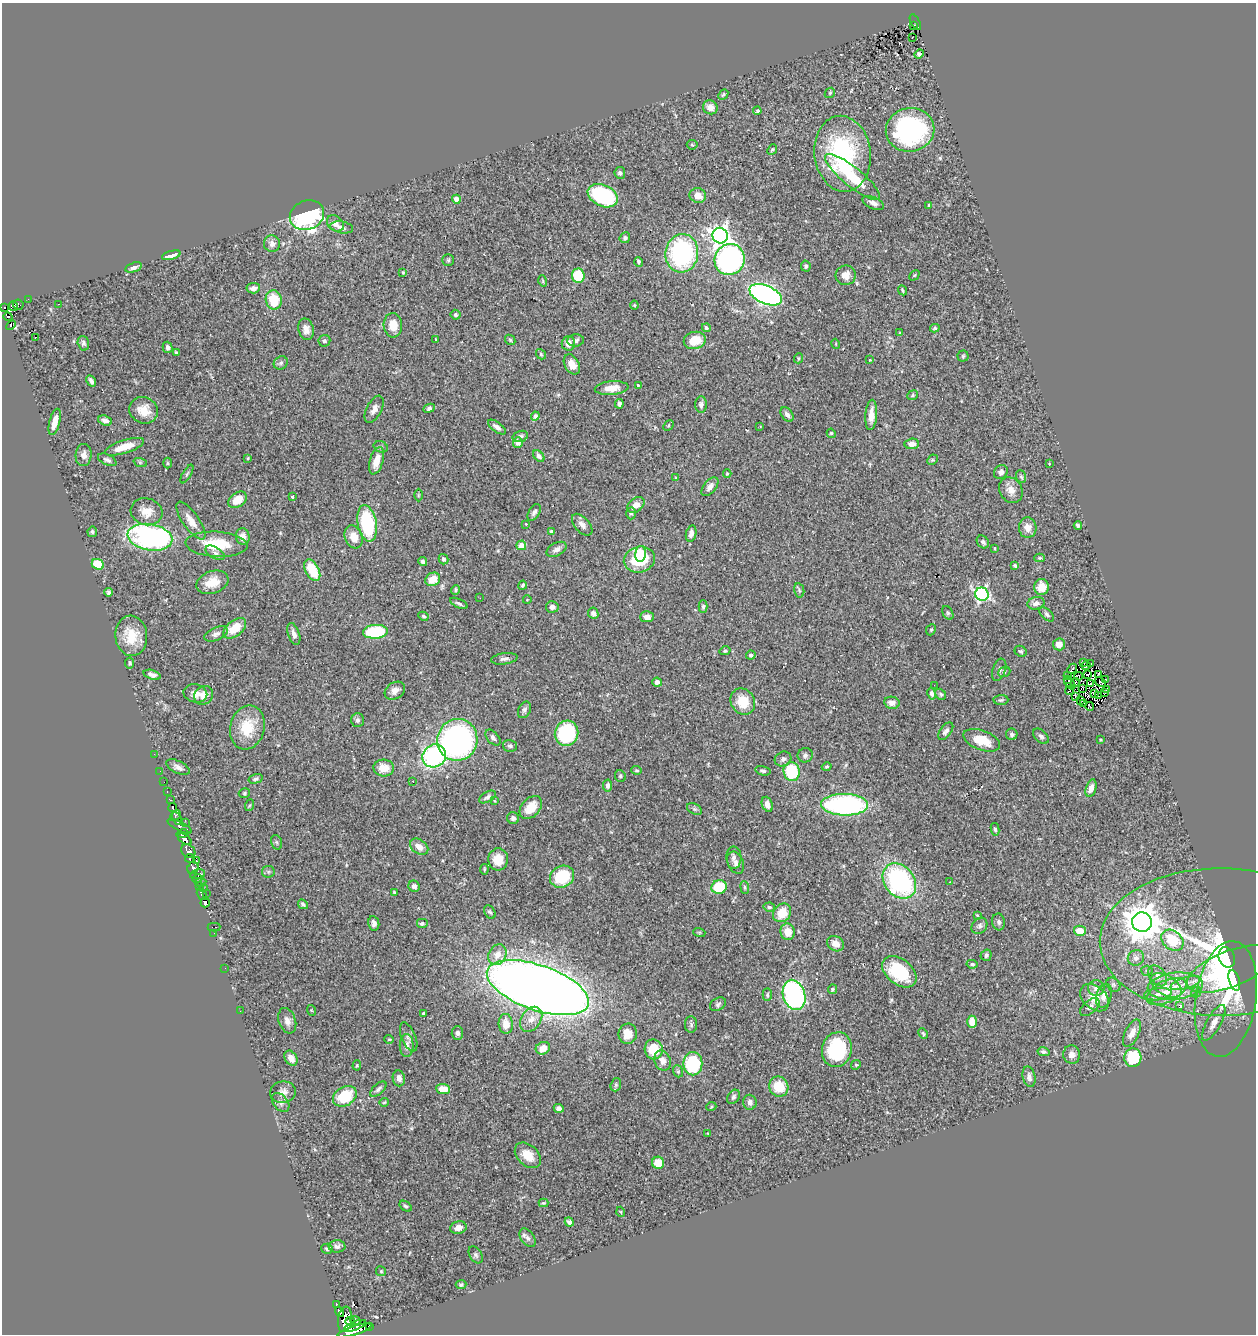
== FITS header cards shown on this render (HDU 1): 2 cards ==
NAXIS1  =                 1254
NAXIS2  =                 1332

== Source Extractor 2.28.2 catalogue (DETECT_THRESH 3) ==
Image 1254 x 1332 px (HDU 1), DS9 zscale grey, 1 PNG px = 1 image px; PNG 1258 x 1336 px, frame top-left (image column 1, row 1332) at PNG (2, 3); each listed source drawn as its Kron ellipse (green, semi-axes under 4 px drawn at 4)
Background 0.575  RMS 0.029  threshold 0.0884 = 3 sigma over >= 5 px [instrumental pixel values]
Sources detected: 401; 4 with non-positive FLUX_AUTO (blend fragments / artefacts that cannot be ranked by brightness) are neither listed nor drawn; the other 397 listed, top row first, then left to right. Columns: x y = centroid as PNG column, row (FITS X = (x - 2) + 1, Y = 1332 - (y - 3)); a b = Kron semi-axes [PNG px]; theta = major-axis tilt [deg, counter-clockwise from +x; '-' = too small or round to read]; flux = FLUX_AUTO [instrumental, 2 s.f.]
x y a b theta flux
915 22 9 3 -61 49
914 26 4 3 - 6.7
912 38 2 2 - 1.7
919 54 5 4 - 4.6
830 93 5 4 - 2.5
723 94 6 4 48 2.9
710 107 7 7 - 12
757 111 4 3 - 4.3
910 130 24 22 9 330
692 145 5 5 - 2.2
772 149 6 4 50 3
843 154 38 28 -83 240
620 173 6 5 - 5.1
853 177 34 9 -39 82
698 195 8 7 - 20
603 196 16 10 -25 190
456 199 4 4 - 27
873 203 11 5 -22 9.7
929 205 3 3 - 2.9
307 215 17 14 22 370
335 223 9 7 -39 13
342 227 11 5 -10 7.9
720 236 8 7 - 1000
625 238 5 5 - 4.8
272 244 8 8 - 10
682 253 19 16 83 330
171 255 10 3 15 9.8
448 260 5 5 - 3
730 260 16 14 55 500
639 262 5 3 - 4.3
806 266 5 4 - 4.1
134 267 8 4 18 7.3
403 272 4 3 - 1.8
846 275 10 10 - 16
914 275 6 3 45 2
578 276 7 6 - 76
543 281 5 3 - 1.9
253 288 7 5 5 8.1
902 290 5 3 - 2.9
766 295 17 9 -23 640
28 299 3 2 - 3.2
274 300 9 8 - 52
59 304 2 2 - 1.1
18 305 5 5 - 29
634 305 4 4 - 2.1
13 306 5 3 - 6.4
4 307 3 2 - 56
455 315 5 5 - 4.1
8 316 5 3 - 42
11 325 6 3 45 18
393 325 12 9 -86 27
706 328 4 4 - 4.4
935 328 5 4 - 2.8
306 329 11 7 -77 14
900 333 4 3 - 1.9
36 337 3 2 - 2.4
436 339 4 3 - 2.2
510 340 6 4 -46 2.7
576 340 8 6 6 5.4
695 340 11 8 15 44
324 341 6 5 - 4.3
83 343 7 5 -76 4.2
568 343 7 6 - 13
836 344 5 3 - 1.5
168 347 6 5 - 6.5
176 352 3 3 - 3.2
541 354 5 4 - 2.9
963 356 5 5 - 2.7
798 358 5 4 - 2.5
870 360 2 2 - 1.3
281 363 7 6 - 4.7
572 364 11 7 -61 17
91 381 6 3 -59 5.6
638 385 3 3 - 2.8
612 388 17 7 4 22
913 395 5 4 - 2.6
619 404 5 4 - 5.5
701 405 8 6 87 7
429 408 6 4 26 4.3
374 409 15 7 62 11
144 410 14 13 - 28
787 415 8 5 -52 7.7
871 415 15 6 86 20
535 416 4 4 - 7.1
105 420 7 5 -17 8.7
55 422 13 5 76 23
668 425 6 4 46 2.3
760 426 3 2 - 2.9
497 427 10 4 -36 7.7
831 433 5 4 - 3.6
520 436 8 5 17 5.2
518 442 5 5 - 11
912 444 7 5 4 14
124 447 20 6 18 35
381 447 7 5 -18 4.3
84 455 11 8 86 14
539 456 7 4 -48 7.2
248 458 4 3 - 1.7
107 460 10 5 -25 5.3
932 460 6 4 44 2.4
377 461 14 6 73 27
140 462 7 4 -19 2.8
167 463 5 3 - 2.1
1049 464 2 2 - 1.3
1001 472 7 6 - 8.5
187 474 10 3 60 3.5
727 474 4 4 - 1.9
1021 477 6 5 - 3.2
676 478 4 3 - 2.2
710 487 11 6 51 10
1011 490 13 11 -59 16
418 495 6 4 89 1.5
292 497 4 3 - 1.9
238 500 10 7 34 31
636 505 10 6 39 16
146 512 16 13 -16 28
534 512 9 5 59 6.1
631 513 6 5 - 3
191 521 22 8 -55 22
367 523 18 9 -79 160
526 524 4 4 - 1.6
582 525 13 7 -49 11
1078 525 4 3 - 4.1
1028 528 10 9 - 17
92 532 5 5 - 3.7
551 532 4 3 - 5.4
691 533 8 5 79 8.5
150 537 22 13 -10 430
243 537 8 7 - 12
354 537 12 9 -70 25
983 542 7 5 -49 6.4
216 544 31 12 -3 74
521 545 5 5 - 21
995 548 4 2 - 1.5
556 549 11 6 28 9
215 553 11 5 -31 7.2
641 554 8 5 87 22
1039 558 5 4 - 2.2
443 559 5 4 - 4.9
639 559 16 13 15 97
423 561 4 4 - 6.1
98 564 6 5 - 65
1015 566 4 3 - 3.2
312 570 11 6 -62 60
433 579 7 6 - 27
212 582 16 11 19 30
523 585 4 3 - 3.4
1041 587 8 7 - 25
455 590 5 4 - 3.1
799 590 7 5 -77 3.7
109 592 4 3 - 4
982 594 7 6 - 390
480 598 3 2 - 2.9
527 600 4 3 - 1.2
459 603 9 4 -26 5.1
1036 603 8 6 14 7.9
552 607 6 5 - 9.8
703 607 6 4 89 4
593 613 6 5 - 6.9
948 613 7 5 -61 3.2
1047 614 9 5 -44 4.3
423 616 5 4 - 3.2
647 617 7 5 3 9.2
235 628 13 8 38 39
931 630 6 4 67 2.8
375 632 12 7 4 120
216 634 12 6 24 8.1
294 634 11 5 -72 10
131 636 20 16 -84 49
1059 644 6 6 - 17
725 651 5 4 - 3.2
1021 651 6 5 - 3.8
751 655 4 4 - 5
504 659 13 5 8 7.6
1084 662 3 2 - 1.9
130 663 5 4 - 3.2
1091 664 3 2 - 3
1086 666 4 2 - 3.7
1072 669 5 2 - 1.2
999 670 11 6 71 6.8
1004 672 6 5 - 3.3
1088 674 3 2 - 2.1
1098 674 3 2 - 2.4
152 675 9 4 -16 6.5
1068 675 2 2 - 1.6
1078 676 4 3 - 2.4
1068 679 3 2 - 1.4
1105 679 2 2 - 280
657 682 5 4 - 7.5
1075 682 4 2 - 1.3
1100 682 6 3 -29 2
1070 683 7 2 -47 1.3
1091 684 3 2 - 0.29
934 685 2 2 - 2
1083 688 2 2 - 1.5
1107 689 4 2 - 0.61
395 691 11 8 31 13
1069 691 4 2 - 0.43
195 693 12 9 -13 16
1105 693 3 2 - 4
932 694 6 4 -79 5.4
941 694 6 5 - 3.4
1095 694 3 2 - 1.7
204 695 10 9 - 17
1075 696 3 2 - 1.4
1098 696 4 2 - 2.5
1001 700 7 5 1 3.6
1080 701 3 2 - 1.6
743 702 14 11 -58 42
892 703 8 6 -11 13
1084 703 3 2 - 1.4
1090 707 4 2 - 2.3
524 710 9 6 65 5.3
357 720 7 6 - 5.5
247 727 22 17 75 66
946 731 10 5 53 6.8
566 733 13 11 74 190
1012 734 6 5 - 4.9
1041 736 9 6 -42 5.5
493 738 9 5 -49 7.3
457 740 21 20 - 590
982 740 19 9 -20 43
1101 740 2 2 - 1.6
510 746 7 6 - 4.9
154 754 2 2 - 6.2
805 755 7 7 - 5.8
434 756 12 11 - 290
783 759 8 7 - 7.7
178 767 13 6 -26 9.5
827 767 5 4 - 2.6
384 768 10 8 -4 29
637 770 5 4 - 2.5
160 771 2 2 - 5.1
763 771 8 4 -14 4.6
792 772 9 8 - 130
620 776 6 5 - 3.6
256 779 7 4 15 3.7
413 781 3 2 - 1.7
164 782 2 2 - 3.2
607 785 6 4 80 6
1091 788 9 5 74 14
167 792 3 2 - 21
244 793 6 4 17 2.8
487 797 9 5 30 6.4
170 800 3 3 - 66
495 801 4 2 - 1.6
767 804 8 5 -69 12
250 805 6 4 70 2.6
845 805 23 11 -1 340
173 808 4 3 - 110
531 808 13 9 49 35
694 809 8 5 -26 3.8
175 815 6 3 42 190
513 818 6 6 - 7.1
177 819 7 4 -66 340
186 823 3 2 - 6.2
179 826 13 4 -27 53
995 829 6 4 -79 3.4
182 834 6 3 14 97
185 839 8 4 -36 180
276 842 7 5 -72 3.9
419 847 10 7 -35 17
188 851 8 6 -45 500
190 858 4 4 - 31
734 858 11 7 -88 8.6
498 859 11 10 - 35
197 861 3 3 - 71
736 863 11 8 -67 9.9
193 868 6 5 - 280
484 869 5 3 - 2.4
268 872 6 6 - 4
198 874 8 4 13 300
562 877 12 10 27 90
197 879 5 3 - 92
899 881 19 15 -51 320
201 882 5 2 - 13
950 882 3 3 - 1.4
414 886 6 5 - 7.6
200 887 4 3 - 140
719 887 7 6 - 73
745 887 6 4 -84 3.4
203 888 3 2 - 15
394 892 3 3 - 2.1
206 893 2 2 - 17
202 894 6 3 -55 210
205 903 5 4 - 460
303 904 5 3 - 4.3
769 907 5 4 - 3.7
490 912 7 5 -56 4.3
782 913 10 8 48 34
977 915 4 3 - 1.6
999 922 8 6 -81 5.2
1142 922 10 9 - 4600
374 923 7 5 -79 7.1
422 923 6 5 - 3.9
979 926 9 7 48 6.6
214 927 6 2 0 22
1080 931 6 5 - 31
699 932 6 4 -18 2.4
788 932 8 7 - 22
214 933 2 2 - 2.5
1172 940 12 9 -41 67
1221 942 121 74 0 460
835 944 9 7 -35 17
497 955 11 8 61 20
986 955 6 5 - 5.2
1227 957 10 8 -67 80
1136 958 8 7 - 9
972 964 5 4 - 2.9
225 968 2 2 - 5.5
1230 969 45 18 21 260
1147 971 5 5 - 3.3
899 972 19 12 -39 110
1158 976 12 7 -52 14
1234 980 11 5 -74 67
1186 983 16 5 17 12
1113 985 8 6 -45 5
1166 985 17 10 -32 28
1175 986 28 13 6 57
538 988 53 22 -19 3800
1096 988 8 8 - 9.2
832 989 5 4 - 4.5
1166 992 21 11 26 34
1196 992 6 4 41 4.1
1158 994 13 6 6 12
767 995 6 4 89 3.3
794 995 15 11 -72 440
1104 996 12 7 72 14
1094 998 16 11 -41 30
1226 999 58 30 81 160
718 1004 8 6 31 4.8
1179 1005 3 3 - 21
1090 1007 11 6 41 8.9
311 1010 5 3 - 1.4
240 1011 2 2 - 9.8
423 1013 3 3 - 2.4
531 1019 13 10 55 19
287 1021 13 8 -72 12
972 1022 6 5 - 26
1214 1023 20 7 61 15
506 1024 10 7 -85 25
691 1024 8 6 89 5.3
457 1033 7 6 - 6.7
923 1033 6 3 -63 2.4
1132 1033 14 7 64 17
628 1034 10 9 - 21
409 1037 15 7 -68 9.2
389 1039 5 4 - 2.4
407 1046 11 7 89 13
543 1048 7 6 - 15
654 1049 10 9 - 54
837 1050 17 15 75 140
1043 1052 6 4 -12 4.2
1072 1055 9 8 - 11
291 1058 8 6 -56 14
1133 1058 9 8 - 86
662 1061 10 8 -67 15
693 1064 11 9 -90 150
357 1065 5 4 - 2.6
856 1065 5 4 - 2.5
678 1071 6 5 - 3.2
1029 1077 10 6 -77 8.2
399 1078 8 6 -82 9.9
616 1085 7 5 71 3.3
779 1087 10 9 - 50
378 1089 10 5 43 5.8
443 1089 7 5 -4 29
283 1092 13 11 7 13
345 1096 13 9 29 69
733 1097 8 5 59 4.5
384 1102 4 3 - 1.8
750 1102 7 7 - 7.9
281 1103 11 7 -50 8.2
711 1107 5 3 - 1.9
559 1108 5 4 - 9
708 1133 3 3 - 2
528 1155 15 10 -44 30
658 1163 6 6 - 41
543 1203 5 4 - 2.3
406 1206 7 4 -37 3.5
621 1212 5 3 - 1.7
569 1222 5 3 - 5.8
458 1227 8 6 10 13
527 1238 10 6 -54 7
337 1246 8 6 1 5.9
327 1249 6 5 - 4.3
476 1255 9 6 -57 5.2
381 1271 5 5 - 2.3
461 1285 5 4 - 3.7
336 1304 3 3 - 39
339 1312 5 4 - 180
345 1319 13 7 82 310
355 1320 5 4 - 260
350 1321 4 4 - 240
355 1326 11 4 22 500
369 1326 3 2 - 26
354 1330 18 4 17 1100
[4 non-positive-flux detections neither listed nor drawn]